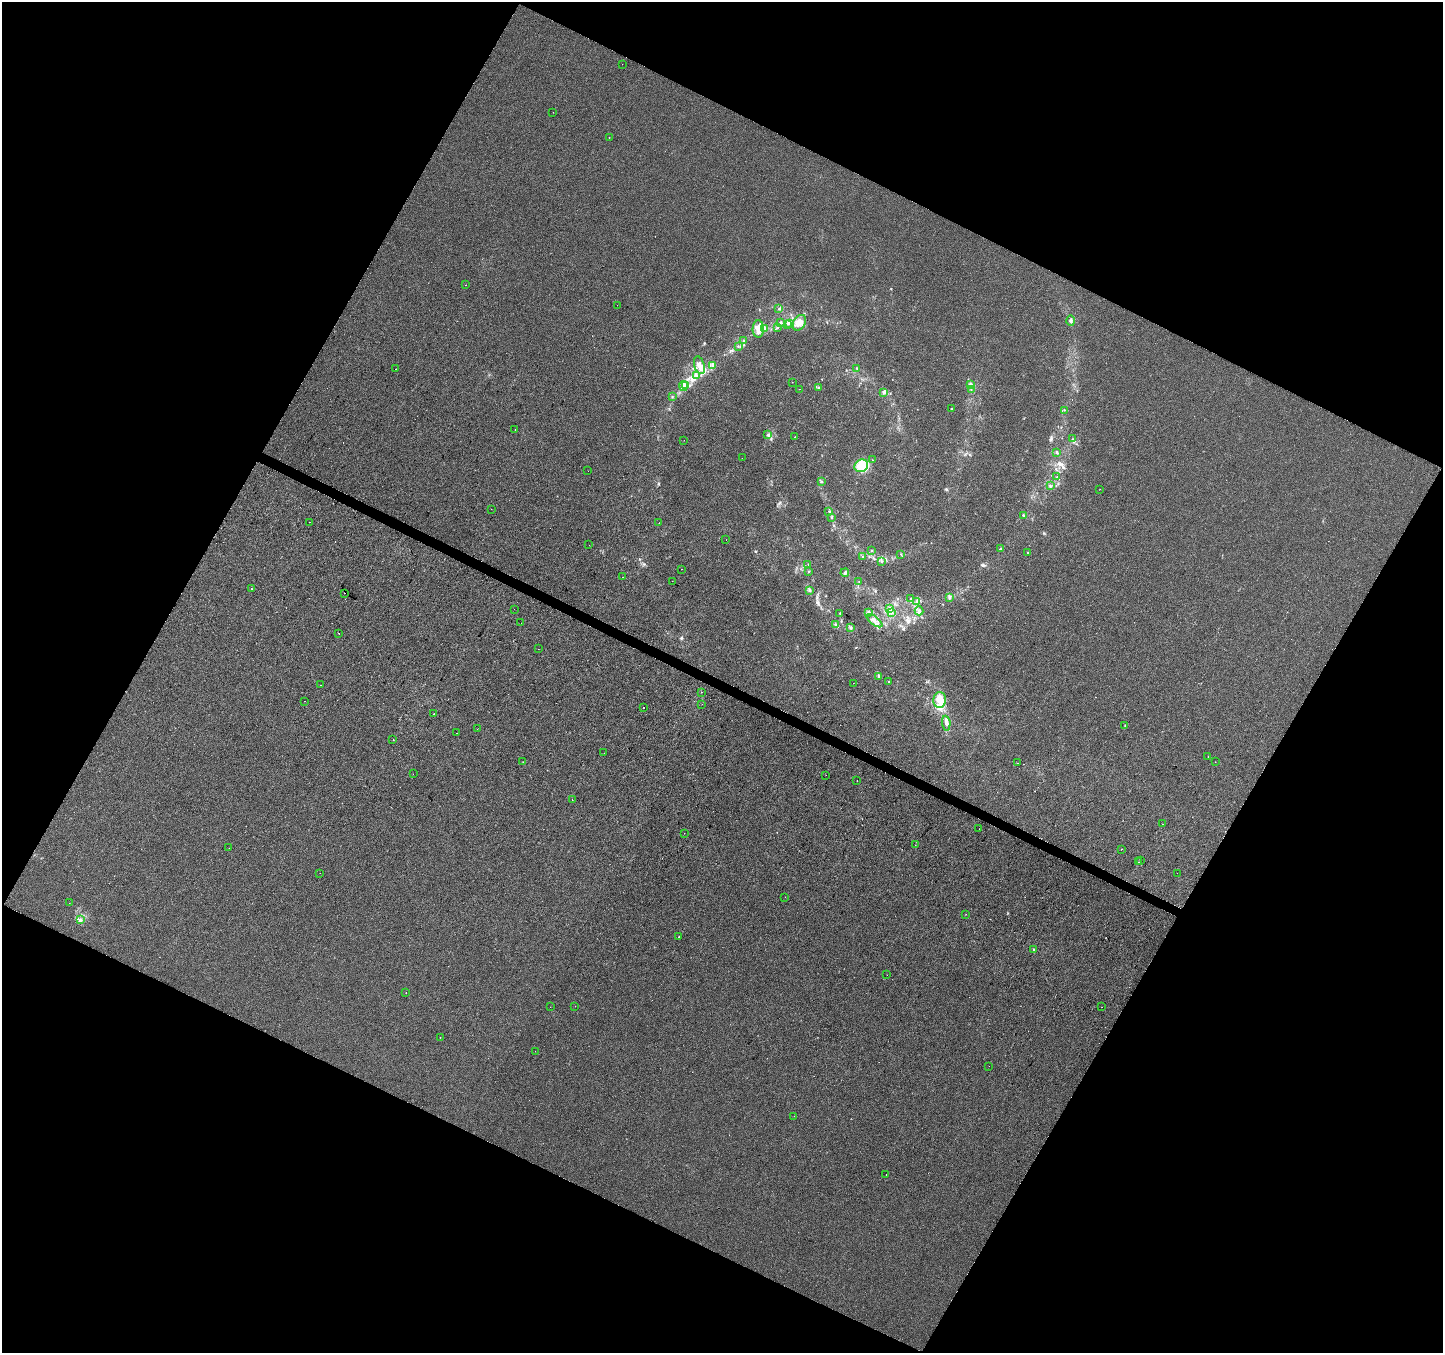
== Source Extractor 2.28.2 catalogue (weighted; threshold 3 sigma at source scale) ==
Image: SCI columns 7-5770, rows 265-5666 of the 5770 x 5865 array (HDU 1 of 3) = the unmasked area's bounding box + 8 px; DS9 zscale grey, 4 x 4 block average (1 PNG px = mean of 4 x 4 image px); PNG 1445 x 1355 px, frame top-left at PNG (2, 2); each listed source drawn as its Kron ellipse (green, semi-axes under 4 px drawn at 4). Shown black and unused: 46% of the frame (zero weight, under 2 of 3 exposures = <1% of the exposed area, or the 3 px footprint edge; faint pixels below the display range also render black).
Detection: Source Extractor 2.28.2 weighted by HDU 2 'WHT'. Background -6.54e-04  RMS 0.0041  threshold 0.0185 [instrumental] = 3 sigma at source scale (4.5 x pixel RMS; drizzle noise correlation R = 1.50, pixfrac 1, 0.0396/0.0396 arcsec/px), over >= 5 px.
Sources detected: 156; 1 too faint to see at this stretch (4 x 4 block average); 1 inside a brighter object's white glare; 11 cosmic-ray / hot-pixel residue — neither listed nor drawn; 1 coinciding with a brighter row at this scale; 7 inside a brighter listed object's ellipse — not listed separately; the other 135 listed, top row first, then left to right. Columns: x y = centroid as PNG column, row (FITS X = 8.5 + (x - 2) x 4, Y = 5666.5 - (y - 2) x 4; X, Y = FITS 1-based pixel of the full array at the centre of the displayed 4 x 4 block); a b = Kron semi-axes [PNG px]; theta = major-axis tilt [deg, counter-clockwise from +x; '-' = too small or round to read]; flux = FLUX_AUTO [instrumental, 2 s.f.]
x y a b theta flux
622 64 2 2 - 0.36
553 112 2 2 - 0.79
609 138 2 2 - 0.58
466 285 2 2 - 1.3
617 305 2 2 - 0.5
779 309 2 2 - 0.94
1071 321 5 3 - 4.9
781 322 3 2 - 1.9
790 323 3 2 - 2.4
799 323 8 6 54 25
787 324 2 2 - 1.4
778 327 2 2 - 1.7
765 328 4 3 - 4.7
758 329 9 5 88 20
743 341 3 2 - 1.8
738 346 2 2 - 1.1
699 365 9 5 -73 16
713 365 3 2 - 1
857 368 2 2 - 1.4
395 369 2 2 - 0.46
696 376 3 2 - 1.6
792 382 2 2 - 0.55
970 384 4 2 - 4.1
683 386 5 2 - 4.2
686 386 2 2 - 1.5
819 387 3 2 - 1.5
799 389 2 2 - 0.62
971 389 3 2 - 1
884 392 4 3 - 4.8
672 397 2 2 - 1.4
952 409 2 2 - 7.2
1064 410 2 2 - 1
515 429 2 2 - 0.59
768 435 2 2 - 1.4
795 437 2 2 - 0.64
1073 439 2 2 - 1.1
684 440 2 2 - 9.2
1057 453 3 2 - 2.1
742 458 2 2 - 0.44
872 460 2 2 - 1.5
861 466 7 6 - 100
588 471 2 2 - 0.48
1057 477 2 2 - 0.86
822 482 3 2 - 1.2
1051 486 2 2 - 1.8
1100 489 2 2 - 0.76
491 509 2 2 - 0.48
829 511 2 2 - 0.96
1023 515 3 2 - 1.9
831 517 2 2 - 1
310 522 2 2 - 2.4
659 523 2 2 - 0.56
726 540 2 2 - 4.6
589 545 2 2 - 0.43
1000 549 3 2 - 2.1
872 550 2 2 - 1.3
1027 552 2 2 - 3.1
901 554 2 2 - 1.2
863 557 2 2 - 1.2
881 561 3 2 - 1.7
808 564 2 2 - 1.1
681 569 2 2 - 0.8
809 572 2 2 - 0.79
845 573 4 2 - 4.8
623 577 2 2 - 0.84
672 581 2 2 - 2
859 582 2 2 - 0.56
251 589 2 2 - 2.2
809 590 3 3 - 3.1
345 593 2 2 - 1
949 597 4 2 - 3.8
911 599 2 2 - 1.4
917 602 2 2 - 2.1
889 608 2 2 - 2.3
514 609 2 2 - 0.68
919 611 4 2 - 3.3
892 612 3 2 - 3.3
840 613 2 2 - 0.81
869 613 4 3 - 4.5
874 621 9 3 -37 11
521 623 2 2 - 0.41
835 625 2 2 - 1.6
851 628 3 3 - 2.7
339 633 2 2 - 1.6
538 649 2 2 - 0.32
879 676 2 2 - 1.8
889 681 2 2 - 0.87
853 683 2 2 - 0.46
321 685 2 2 - 2.9
701 692 2 2 - 0.79
940 700 8 6 86 36
304 701 2 2 - 0.56
702 704 2 2 - 0.47
643 707 2 2 - 3.8
433 714 2 2 - 0.94
946 723 7 3 -86 7.9
1125 725 2 2 - 1.3
477 729 2 2 - 0.51
457 733 2 2 - 1.3
393 740 2 2 - 1.5
604 753 2 2 - 0.34
1208 757 2 2 - 0.52
523 762 2 2 - 0.52
1215 762 2 2 - 0.57
1017 763 2 2 - 2.1
413 774 2 2 - 0.61
826 775 2 2 - 0.9
857 780 2 2 - 0.89
572 800 2 2 - 0.43
1163 824 2 2 - 4.1
979 829 2 2 - 1.4
684 833 2 2 - 0.39
915 845 2 2 - 0.6
229 848 2 2 - 0.35
1121 849 2 2 - 0.83
1140 860 2 2 - 0.36
1138 862 2 2 - 0.68
320 873 2 2 - 0.42
1177 873 2 2 - 1.1
785 897 2 2 - 0.58
69 903 2 2 - 0.3
966 914 2 2 - 0.43
80 920 4 3 - 4.2
678 937 2 2 - 1.3
1034 949 2 2 - 1.9
887 975 2 2 - 1.4
406 993 2 2 - 3.8
575 1006 2 2 - 0.41
550 1007 2 2 - 0.42
1102 1007 2 2 - 0.43
440 1037 2 2 - 0.57
535 1051 2 2 - 1.5
989 1066 2 2 - 0.54
794 1116 2 2 - 0.44
886 1175 2 2 - 1.2
Diffuse or blended objects may show on this block-average render without a row.